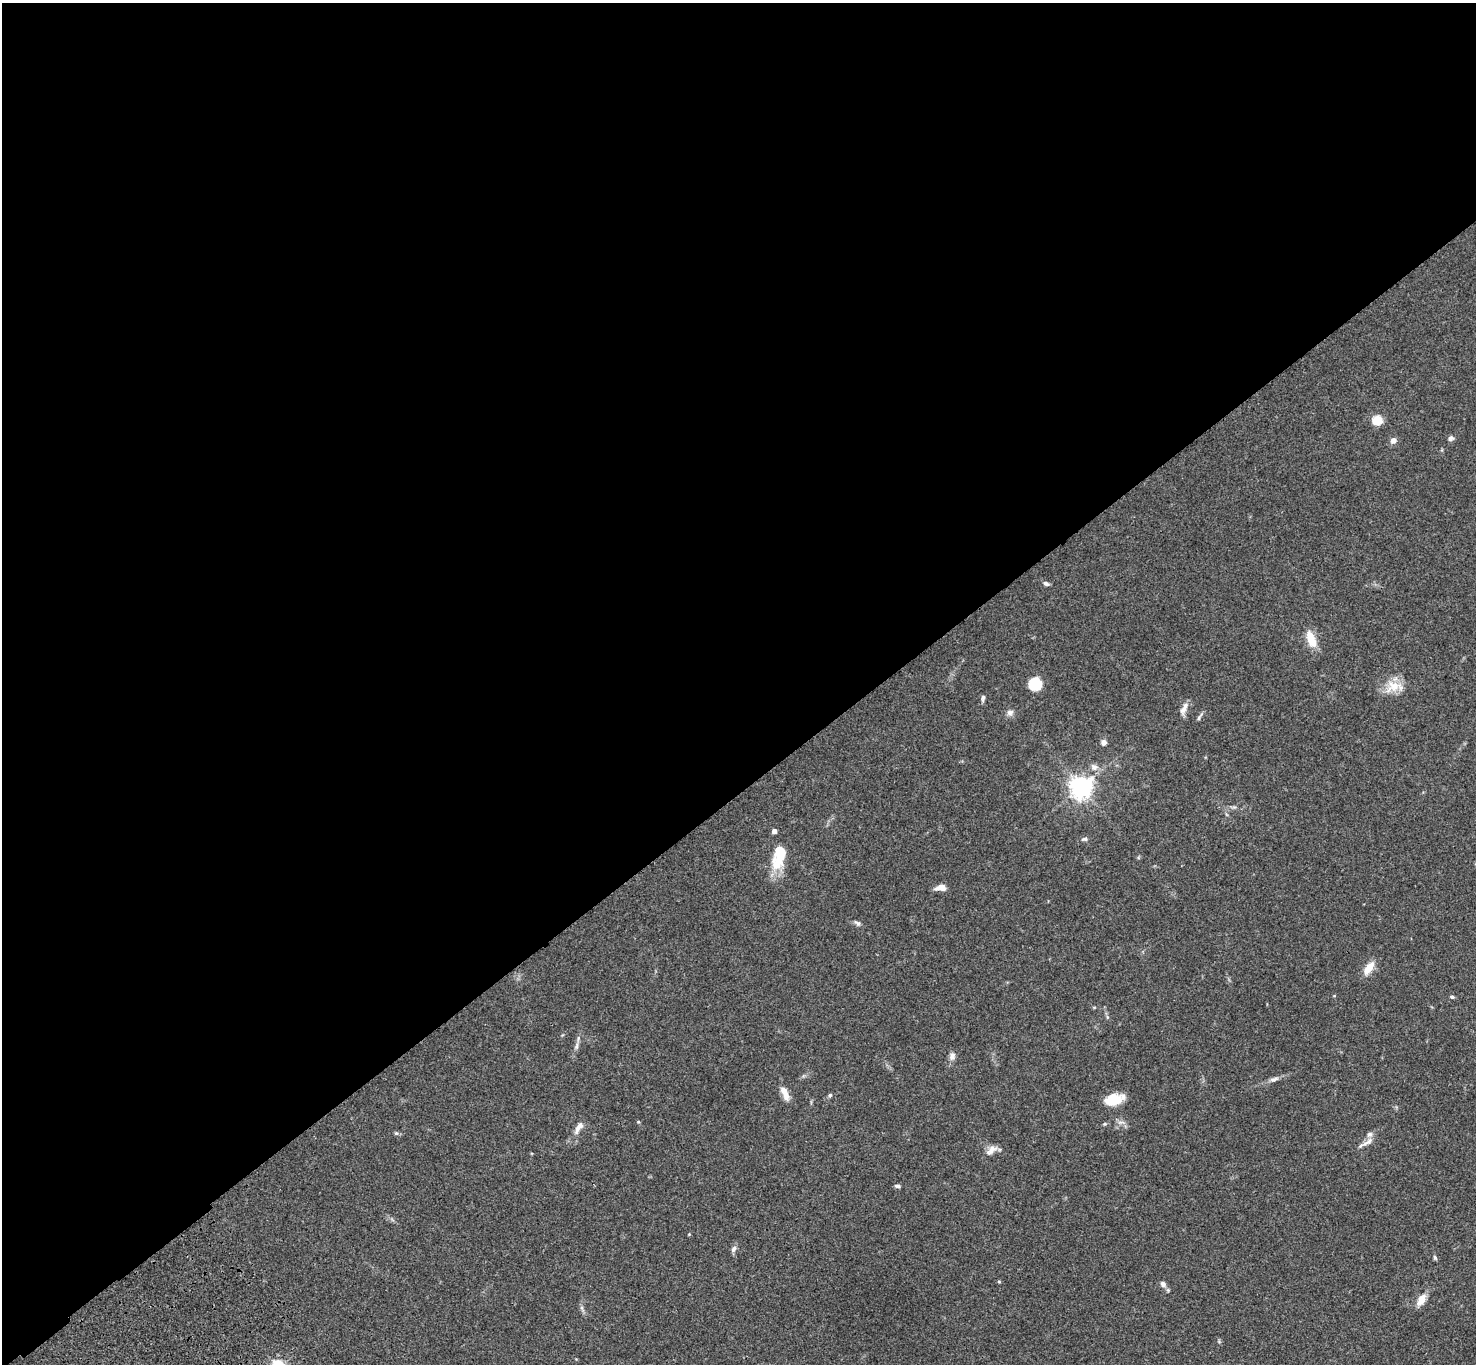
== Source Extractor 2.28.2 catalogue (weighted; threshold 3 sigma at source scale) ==
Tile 2 of 4 x 4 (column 2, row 1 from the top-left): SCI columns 1578-3051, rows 4470-5831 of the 6099 x 6072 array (HDU 1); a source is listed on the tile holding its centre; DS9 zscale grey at full resolution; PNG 1478 x 1366 px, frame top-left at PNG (2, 3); no overlay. Shown black and unused: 58% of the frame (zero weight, under 3 of 4 exposures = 6% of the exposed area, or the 3 px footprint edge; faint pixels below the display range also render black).
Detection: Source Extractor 2.28.2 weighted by HDU 2 'WHT'; one run over the whole footprint, this tile lists its part. Background 0.0586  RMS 0.0052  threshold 0.0236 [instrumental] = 3 sigma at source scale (4.5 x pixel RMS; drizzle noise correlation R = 1.50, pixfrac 1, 0.05/0.05 arcsec/px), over >= 5 px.
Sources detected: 43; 1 inside a brighter object's white glare — not listed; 1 inside a brighter listed object's ellipse — not listed separately; the other 41 listed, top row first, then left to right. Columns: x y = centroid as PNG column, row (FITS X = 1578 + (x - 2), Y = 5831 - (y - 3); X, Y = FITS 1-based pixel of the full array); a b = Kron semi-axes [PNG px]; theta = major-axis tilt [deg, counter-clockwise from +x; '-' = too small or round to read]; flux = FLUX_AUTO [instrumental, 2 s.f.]
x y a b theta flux
1377 420 5 5 - 28
1451 438 7 6 - 1.5
1393 440 8 7 - 2.4
1046 583 8 5 -20 1.4
1311 639 22 10 -68 8.8
1035 684 14 13 - 11
1393 687 24 17 12 9.3
983 698 9 4 78 1.3
1184 708 20 7 69 3.5
1010 713 8 8 - 2.1
1199 717 13 4 55 1.2
1104 742 7 6 - 2.2
1094 767 11 9 -23 2.9
1081 787 7 7 - 390
774 831 4 4 - 3.1
1084 839 9 5 6 1.2
781 853 21 14 84 14
941 888 11 6 6 4.4
858 923 9 5 -31 1.4
1369 968 17 8 56 6.6
1452 997 5 4 - 0.88
576 1046 13 5 78 2
952 1056 11 8 -88 2.4
1274 1079 13 6 18 2.2
785 1093 19 7 -67 5.3
830 1095 5 5 - 0.8
1114 1099 21 12 14 10
638 1122 5 3 - 0.48
1105 1124 5 5 - 0.66
579 1127 18 7 57 4.1
396 1133 5 5 - 0.86
1368 1142 20 6 33 3.3
991 1150 17 9 40 3.6
897 1186 7 4 -8 1.1
689 1234 4 3 - 0.4
734 1249 8 6 64 1.8
1435 1258 7 5 -72 0.88
999 1281 5 4 - 0.51
1163 1284 7 6 - 2.2
1422 1300 16 9 59 5.4
582 1308 10 4 -61 1.2